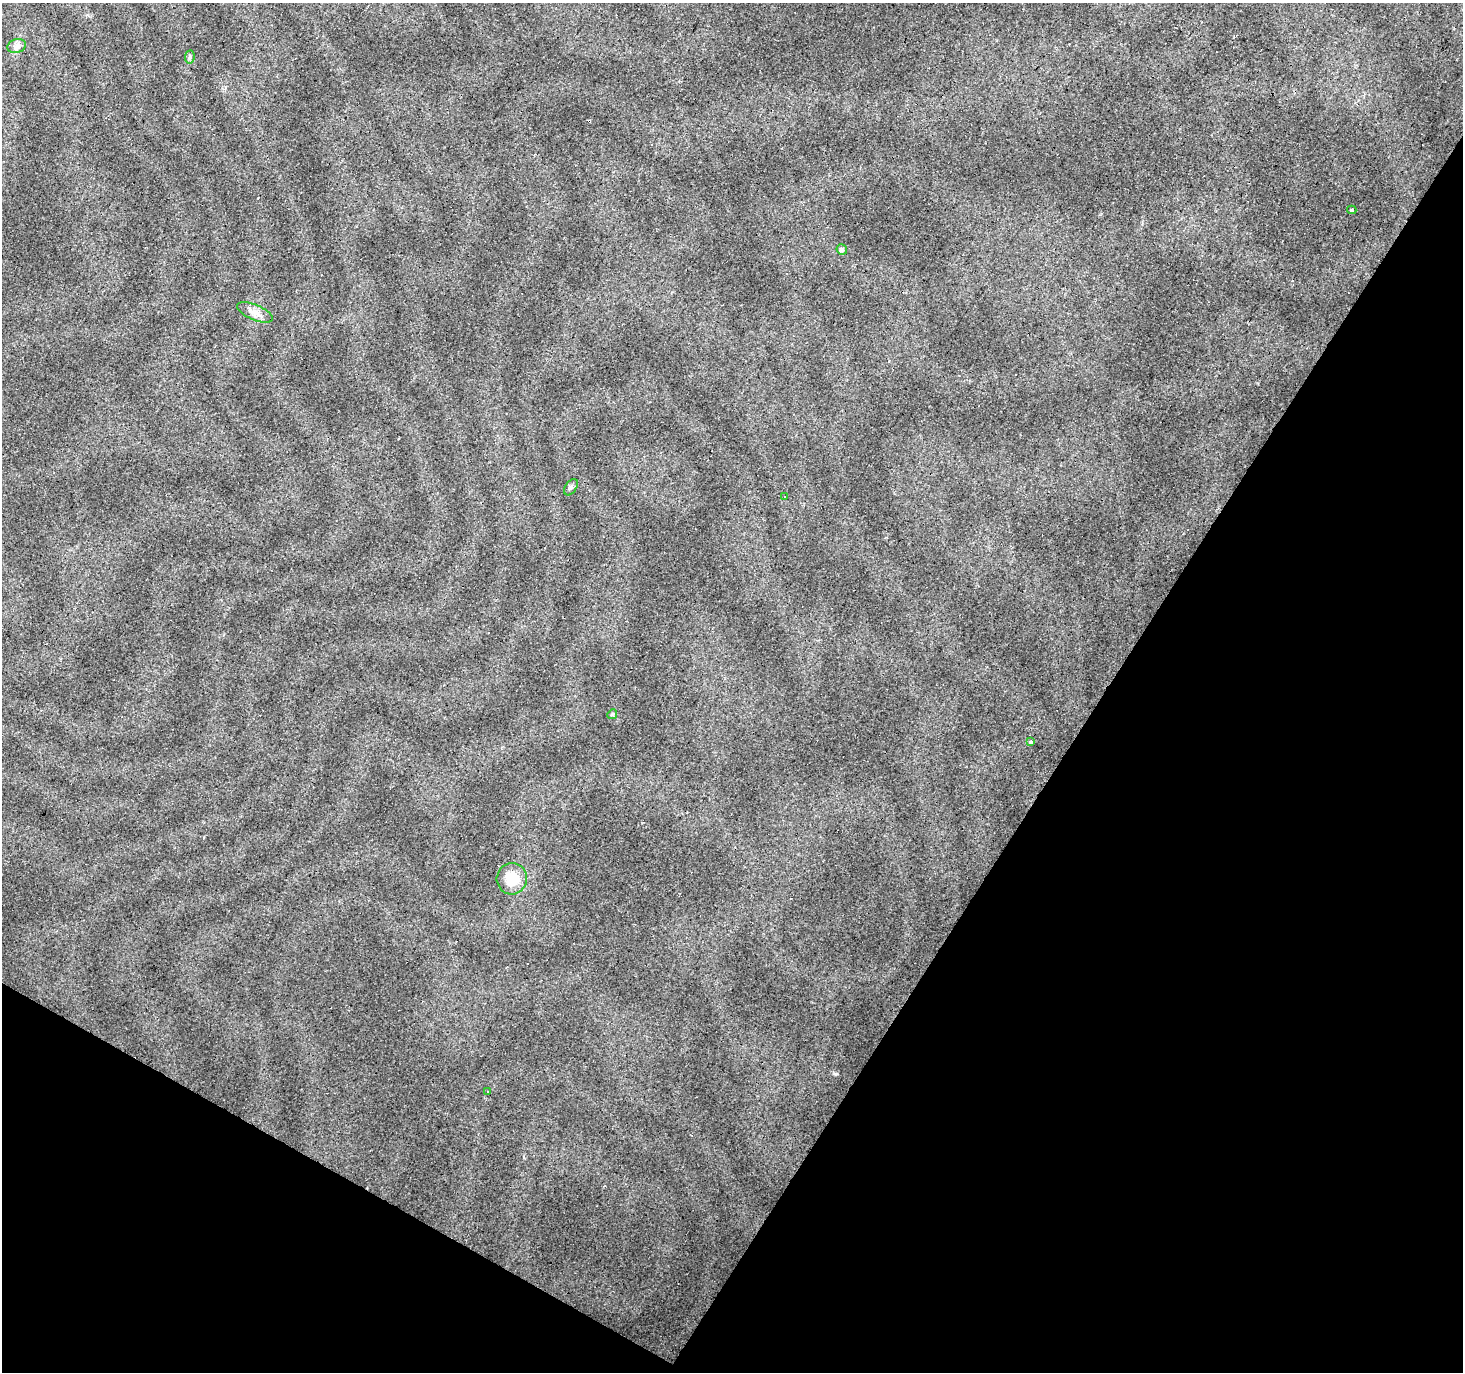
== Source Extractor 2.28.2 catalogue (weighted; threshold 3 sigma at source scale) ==
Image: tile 15 of 4 x 4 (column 3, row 4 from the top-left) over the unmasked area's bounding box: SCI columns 2921-4381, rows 188-1557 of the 5844 x 5921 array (HDU 1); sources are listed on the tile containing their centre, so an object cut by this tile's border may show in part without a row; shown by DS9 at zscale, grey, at full resolution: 1 PNG px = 1 image px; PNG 1465 x 1374 px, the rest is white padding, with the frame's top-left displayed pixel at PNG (2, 3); every listed detection drawn as its Kron ellipse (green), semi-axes under 4 PNG px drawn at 4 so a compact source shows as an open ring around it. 31% of this frame is shown black and not used: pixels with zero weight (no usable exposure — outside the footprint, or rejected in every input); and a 3 px margin inside the footprint's outer edge (the drizzle kernel's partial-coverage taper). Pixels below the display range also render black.
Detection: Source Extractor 2.28.2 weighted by HDU 2 'WHT'; one run over the whole footprint, this tile lists its part. Background 0.0785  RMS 0.0079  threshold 0.0354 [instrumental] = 3 sigma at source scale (4.5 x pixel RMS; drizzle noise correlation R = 1.50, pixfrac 1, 0.0396/0.0396 arcsec/px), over >= 5 px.
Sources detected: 17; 6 cosmic-ray / hot-pixel residue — neither listed nor drawn; the other 11 listed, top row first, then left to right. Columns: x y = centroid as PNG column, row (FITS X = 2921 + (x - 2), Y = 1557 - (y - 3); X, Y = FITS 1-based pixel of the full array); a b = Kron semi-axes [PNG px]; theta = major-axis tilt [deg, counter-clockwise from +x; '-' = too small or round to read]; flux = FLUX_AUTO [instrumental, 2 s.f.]
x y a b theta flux
17 46 9 7 16 3.4
190 57 7 4 82 1.5
1352 210 5 3 - 1.1
842 249 5 5 - 2.1
255 312 19 7 -23 6.1
571 487 9 5 55 2
785 497 3 3 - 4.8
612 714 5 4 - 1
1031 742 4 3 - 11
512 879 16 15 - 19
487 1091 3 3 - 0.98
Unlisted compact peaks at least as high as the median listed source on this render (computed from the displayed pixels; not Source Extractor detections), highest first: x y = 835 1074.